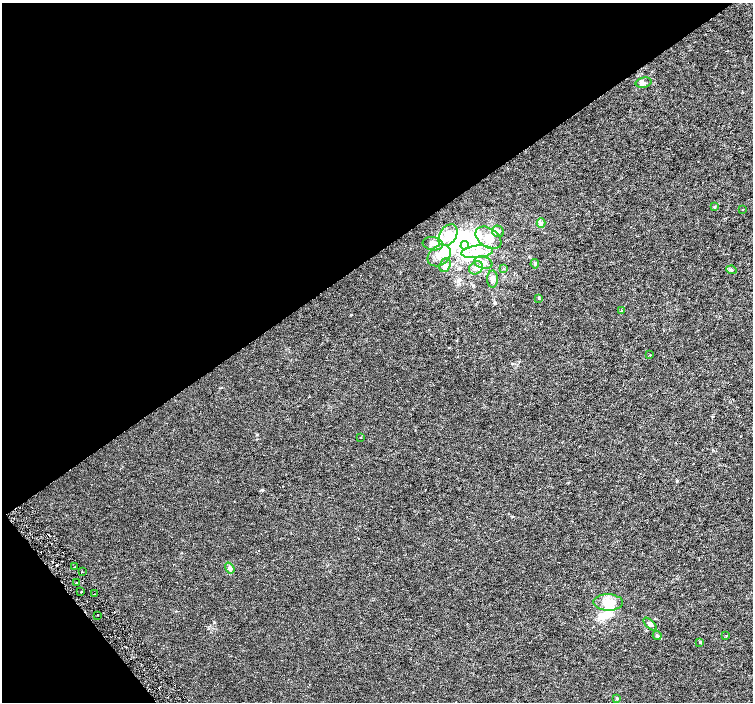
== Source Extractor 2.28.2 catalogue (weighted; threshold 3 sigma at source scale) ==
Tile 5 of 4 x 4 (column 1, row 2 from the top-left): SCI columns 8-1509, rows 3004-4403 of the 6019 x 5941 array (HDU 1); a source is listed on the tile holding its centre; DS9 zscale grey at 2 x 2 block average (1 PNG px = mean of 2 x 2 image px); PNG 755 x 704 px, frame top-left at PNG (2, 3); each listed source drawn as its Kron ellipse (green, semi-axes under 4 px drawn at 4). Shown black and unused: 39% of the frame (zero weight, under 3 of 6 exposures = <1% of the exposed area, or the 3 px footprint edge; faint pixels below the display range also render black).
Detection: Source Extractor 2.28.2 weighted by HDU 2 'WHT'; one run over the whole footprint, this tile lists its part. Background 0.00144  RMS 0.0017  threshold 0.00707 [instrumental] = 3 sigma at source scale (4.09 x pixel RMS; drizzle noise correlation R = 1.36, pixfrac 0.8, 0.0396/0.0396 arcsec/px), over >= 5 px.
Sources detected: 49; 6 inside a brighter object's white glare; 5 cosmic-ray / hot-pixel residue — neither listed nor drawn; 3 inside a brighter listed object's ellipse — not listed separately; the other 35 listed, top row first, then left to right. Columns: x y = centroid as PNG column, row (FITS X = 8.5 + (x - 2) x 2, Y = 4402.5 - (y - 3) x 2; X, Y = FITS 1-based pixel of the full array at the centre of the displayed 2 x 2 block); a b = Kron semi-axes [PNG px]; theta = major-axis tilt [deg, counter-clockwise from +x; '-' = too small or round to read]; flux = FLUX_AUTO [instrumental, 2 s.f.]
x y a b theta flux
644 83 8 5 13 1.1
714 207 2 2 - 0.66
742 210 2 2 - 0.23
541 223 4 2 - 0.41
498 231 6 5 - 1.2
448 235 12 8 55 5.3
488 238 14 9 -35 5.2
433 244 10 6 -8 2.3
465 245 4 4 - 34
477 252 16 6 6 4.5
439 255 12 9 40 4
483 262 9 6 -16 2
535 264 4 3 - 0.43
445 265 7 5 71 1.7
476 268 7 6 - 1.6
504 268 3 2 - 0.19
732 270 5 2 - 0.36
492 279 8 5 -90 1.6
538 298 4 3 - 0.29
621 311 2 2 - 0.44
650 355 2 2 - 0.4
361 438 2 2 - 0.17
75 566 2 2 - 0.23
230 568 6 4 -55 0.78
82 572 2 2 - 0.39
76 583 2 2 - 0.36
81 592 2 2 - 0.31
94 594 2 2 - 0.39
608 602 15 8 -1 5.9
97 615 2 2 - 0.28
650 624 8 3 -44 0.99
657 636 4 4 - 0.49
726 636 2 2 - 0.18
700 642 3 3 - 0.3
617 698 4 3 - 0.38
Diffuse or blended objects may show on this block-average render without a row.